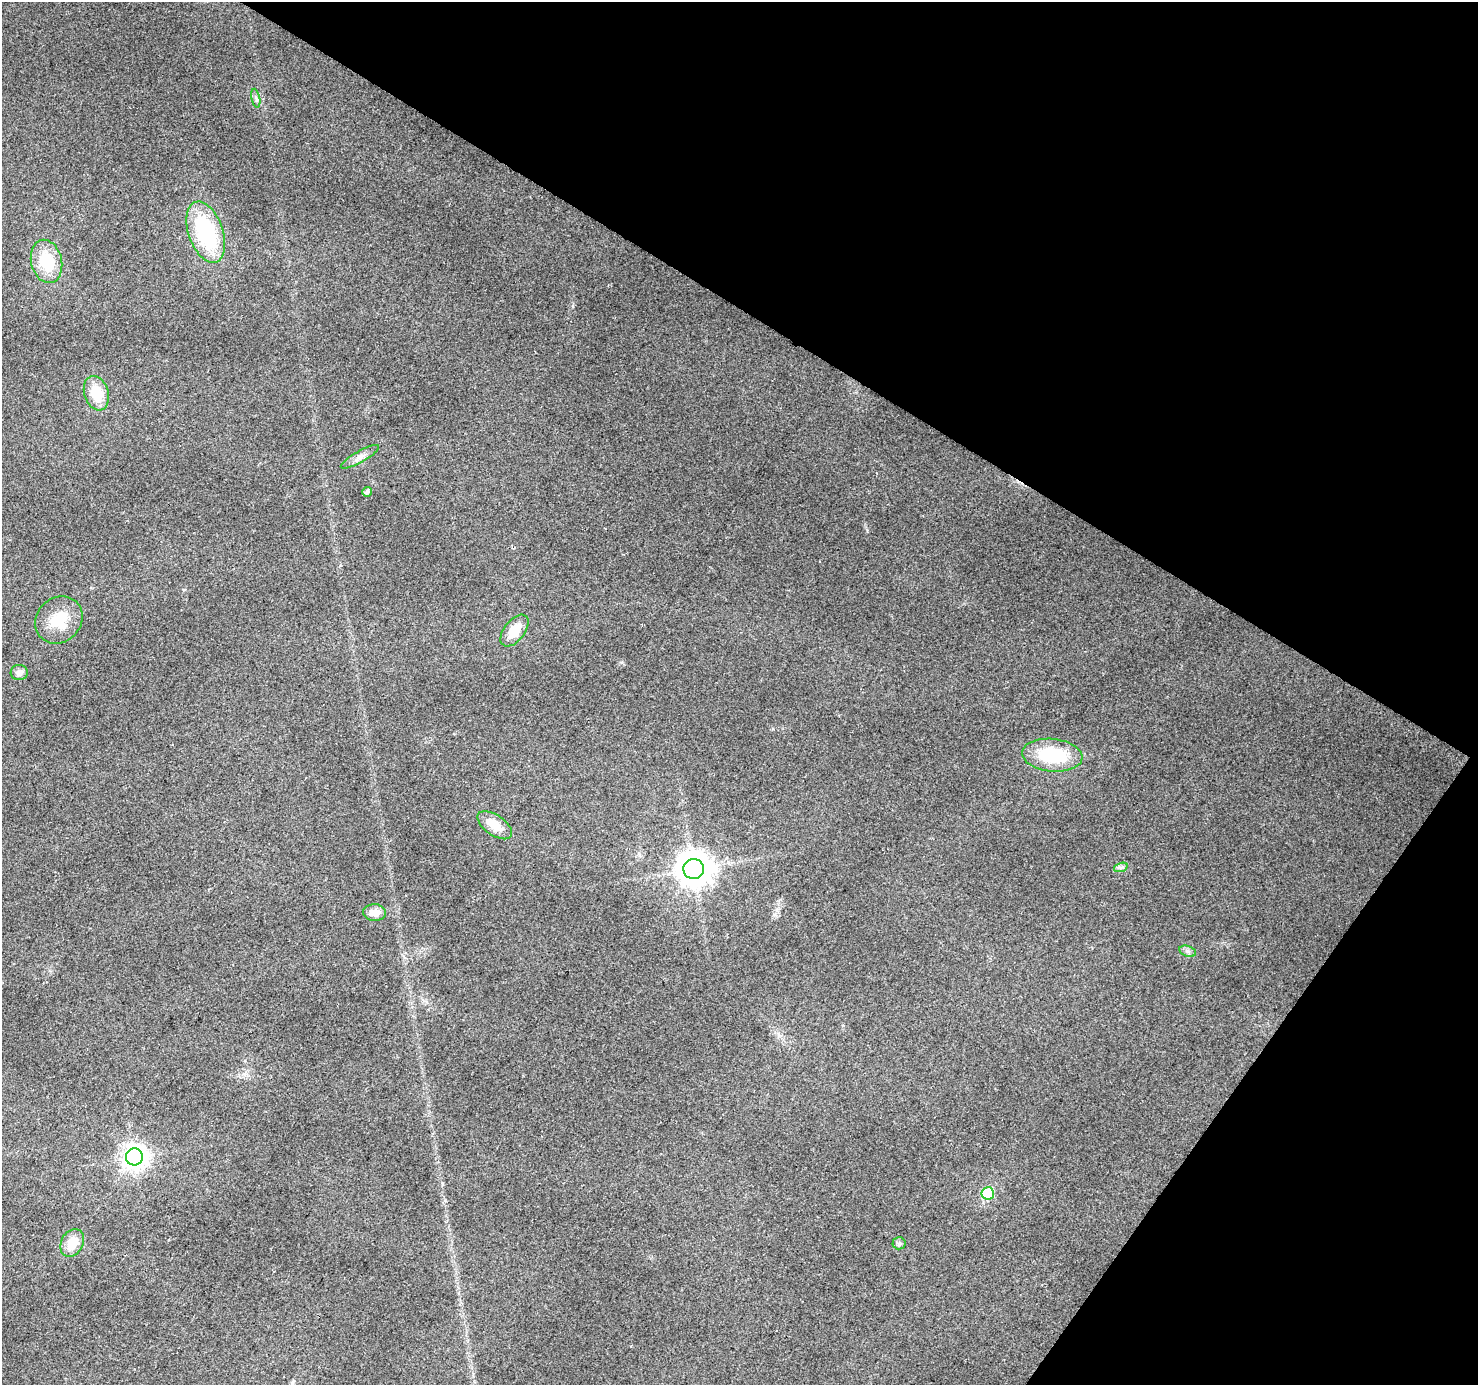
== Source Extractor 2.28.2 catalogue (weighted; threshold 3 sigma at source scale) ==
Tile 8 of 4 x 4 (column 4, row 2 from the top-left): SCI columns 4431-5906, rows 2954-4336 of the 5912 x 5973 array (HDU 1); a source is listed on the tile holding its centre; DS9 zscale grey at full resolution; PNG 1480 x 1387 px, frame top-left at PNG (2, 2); each listed source drawn as its Kron ellipse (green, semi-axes under 4 px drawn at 4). Shown black and unused: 30% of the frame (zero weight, under 2 of 3 exposures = <1% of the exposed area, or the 3 px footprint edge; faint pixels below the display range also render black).
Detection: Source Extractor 2.28.2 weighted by HDU 2 'WHT'; one run over the whole footprint, this tile lists its part. Background 0.0442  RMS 0.0086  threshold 0.0388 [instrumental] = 3 sigma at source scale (4.5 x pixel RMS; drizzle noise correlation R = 1.50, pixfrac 1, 0.0396/0.0396 arcsec/px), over >= 5 px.
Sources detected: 19; all 19 listed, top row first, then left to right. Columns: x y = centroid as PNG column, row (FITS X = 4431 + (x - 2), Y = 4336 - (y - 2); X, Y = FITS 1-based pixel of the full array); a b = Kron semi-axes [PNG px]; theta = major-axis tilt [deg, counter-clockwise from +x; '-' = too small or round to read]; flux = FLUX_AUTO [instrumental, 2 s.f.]
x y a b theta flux
256 98 9 4 -78 2
206 232 32 17 -71 75
46 261 22 15 -76 32
96 393 17 12 -71 22
360 457 22 5 30 5.4
367 492 5 4 - 2.8
59 620 25 22 46 27
514 631 18 10 52 17
19 673 8 7 - 4.6
1052 755 30 16 -6 50
495 825 20 10 -34 14
1121 867 7 4 19 2
694 869 10 10 - 1700
375 912 11 8 -2 8.2
1188 951 9 5 -20 2.3
134 1157 8 8 - 690
988 1193 6 6 - 43
72 1243 15 11 62 16
899 1243 6 6 - 2
Unlisted compact peaks at least as high as the median listed source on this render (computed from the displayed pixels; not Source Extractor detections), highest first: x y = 867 531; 621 662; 445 1200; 573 306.